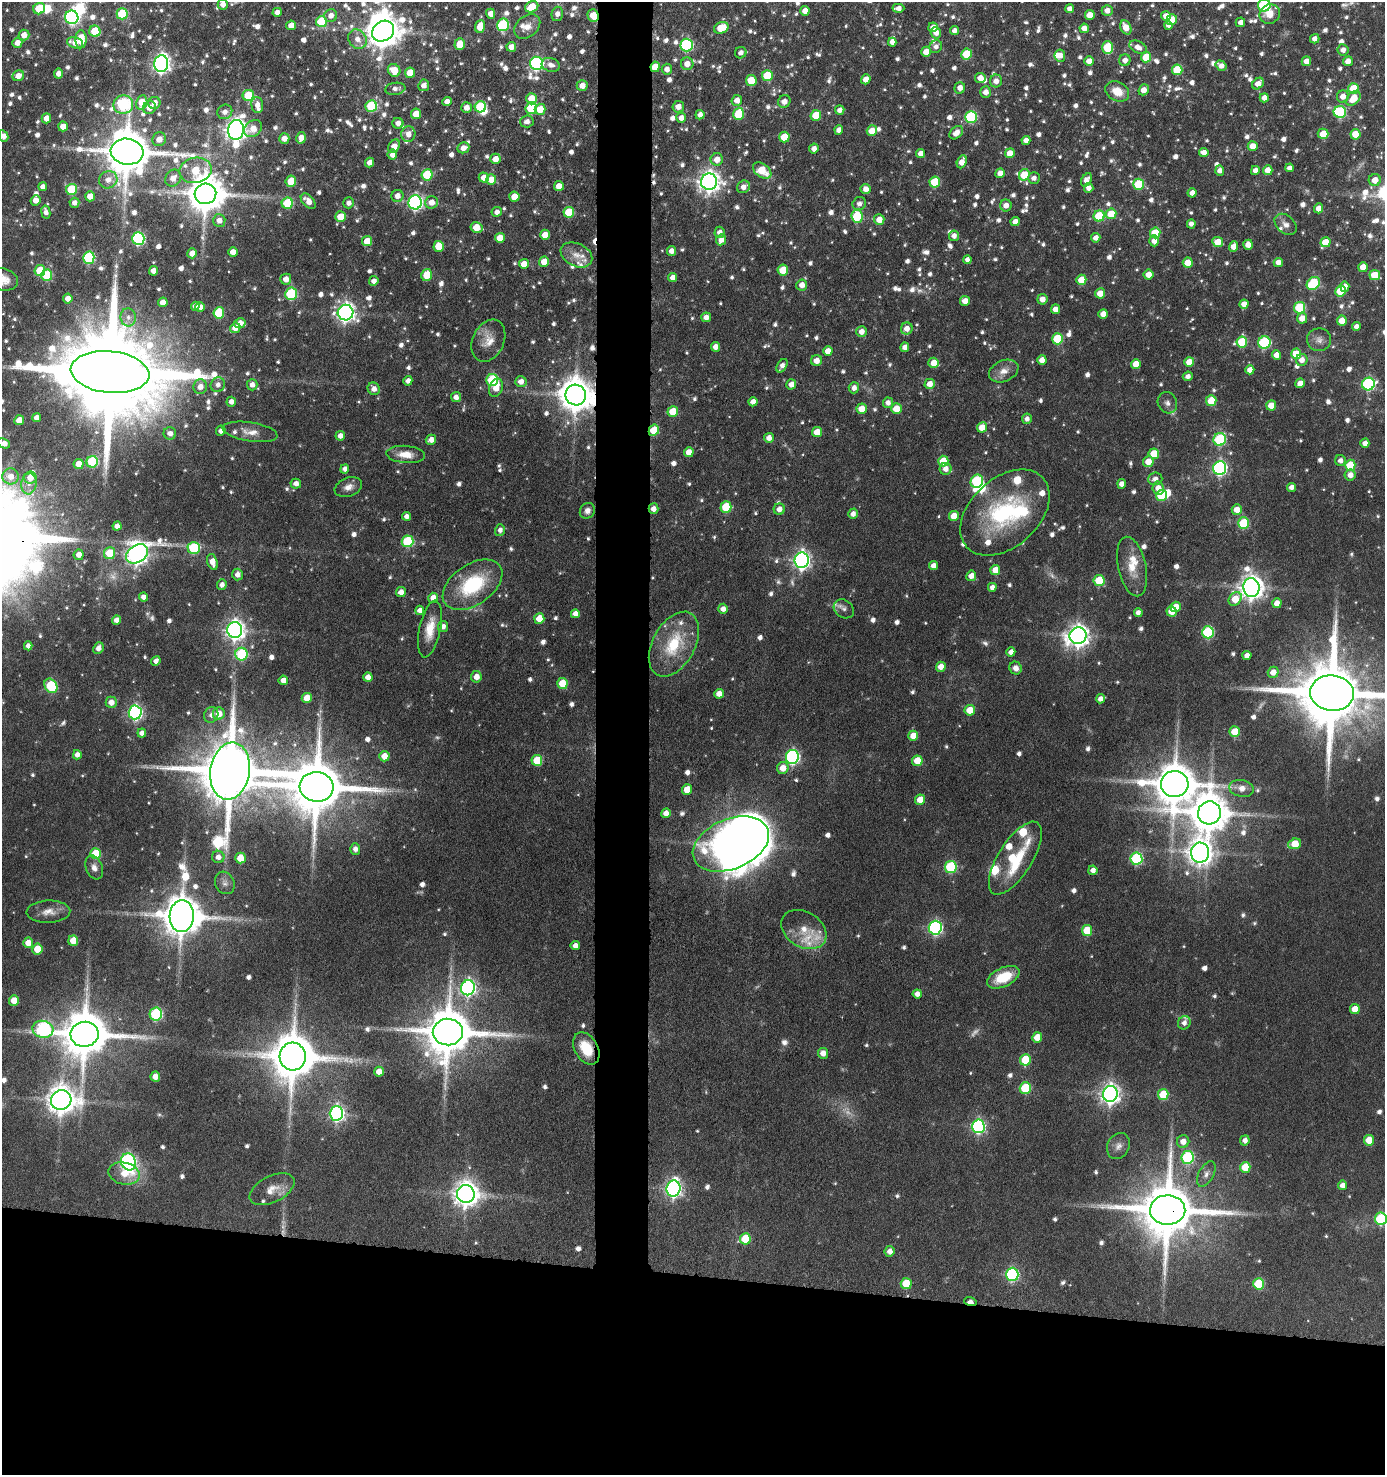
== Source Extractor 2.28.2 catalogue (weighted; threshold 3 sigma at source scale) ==
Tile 8 of 3 x 3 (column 2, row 3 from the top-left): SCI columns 1575-2957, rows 3-1475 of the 4445 x 4424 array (HDU 1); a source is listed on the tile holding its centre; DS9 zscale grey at full resolution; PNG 1387 x 1477 px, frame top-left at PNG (2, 2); each listed source drawn as its Kron ellipse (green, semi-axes under 4 px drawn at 4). Shown black and unused: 17% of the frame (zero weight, under 4 of 8 exposures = <1% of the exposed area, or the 3 px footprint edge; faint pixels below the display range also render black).
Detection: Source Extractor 2.28.2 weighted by HDU 2 'WHT'; one run over the whole footprint, this tile lists its part. Background 0.0911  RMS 0.0037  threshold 0.0149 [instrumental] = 3 sigma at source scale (4.09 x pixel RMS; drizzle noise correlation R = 1.36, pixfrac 0.8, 0.05/0.05 arcsec/px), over >= 5 px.
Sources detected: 1162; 14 too faint to see at this stretch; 9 inside a brighter object's white glare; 2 cosmic-ray / hot-pixel residue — neither listed nor drawn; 37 inside a brighter listed object's ellipse — not listed separately; of the other 1100, all 500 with FLUX_AUTO >= 1.78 (the completeness limit of this list) listed and drawn (600 fainter detections not listed), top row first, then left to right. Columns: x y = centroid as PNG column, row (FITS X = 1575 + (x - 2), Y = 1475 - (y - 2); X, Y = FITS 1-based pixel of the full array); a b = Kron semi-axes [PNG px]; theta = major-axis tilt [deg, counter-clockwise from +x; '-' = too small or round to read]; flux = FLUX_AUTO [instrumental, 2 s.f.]
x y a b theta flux
223 4 5 5 - 2.3
1264 5 6 6 - 37
532 7 7 5 27 7.9
898 8 6 4 1 2.2
39 9 6 5 - 13
1070 9 4 4 - 2.2
1107 10 5 5 - 2.4
805 11 5 4 - 3.1
277 12 4 4 - 2.4
122 14 5 5 - 17
491 14 5 4 - 2.9
557 14 7 5 75 1.9
1270 14 10 9 - 5.1
331 15 6 6 - 2.4
593 15 6 5 - 8.2
1090 15 5 5 - 4.8
1166 16 5 5 - 3.3
72 17 7 6 - 77
1172 20 5 5 - 6.6
321 22 5 5 - 18
1240 22 5 4 - 1.9
291 25 5 5 - 3.8
503 25 6 6 - 32
1168 25 4 4 - 1.9
480 26 6 5 - 5.9
527 27 14 10 40 3.5
933 27 5 4 - 2.3
1126 27 7 5 -65 4.7
721 28 7 5 19 8.6
1084 28 4 4 - 2.7
95 31 6 5 - 13
383 31 12 9 37 720
955 31 4 4 - 2.1
936 33 5 5 - 2.4
24 35 5 5 - 3.1
81 39 9 5 89 8.5
357 39 10 8 -51 3
1315 39 5 4 - 2.2
892 42 4 4 - 2
17 43 5 5 - 2.9
75 43 8 5 -15 3.7
460 44 6 5 - 6.7
687 45 6 6 - 42
511 47 5 4 - 3.7
936 47 7 6 - 1.8
1108 47 6 5 - 20
1138 47 9 6 -26 2.7
1343 50 5 5 - 2.3
926 52 5 5 - 4.2
741 53 6 5 - 2
966 54 5 5 - 14
1060 56 6 5 - 2.6
1146 57 5 5 - 10
1125 60 6 5 - 2.1
1089 61 5 4 - 3.2
1306 61 5 4 - 3.2
1348 61 5 5 - 2.9
161 63 8 7 - 160
536 63 6 6 - 73
687 64 6 6 - 3.5
551 65 9 7 -18 2.1
1221 66 6 4 -35 2.4
655 67 5 4 - 5.8
667 69 5 5 - 2.4
394 70 7 6 - 6.9
1177 70 5 5 - 14
410 73 5 5 - 7
58 74 5 4 - 2.4
18 76 6 5 - 3.2
767 76 5 5 - 12
980 78 5 5 - 2.9
866 79 5 4 - 3.5
751 81 5 5 - 8
996 81 6 6 - 2.6
1258 84 6 5 - 3.4
424 85 6 5 - 2.3
582 85 5 5 - 3.6
960 88 6 5 - 2.4
1354 88 5 5 - 11
395 89 10 6 8 1.9
1144 90 6 5 - 3.2
1117 91 12 9 -28 6
986 92 5 5 - 2.6
248 96 6 5 - 16
1343 96 6 6 - 3
1264 98 4 4 - 2.5
1353 98 8 6 50 6.8
531 99 5 5 - 7.5
737 100 5 5 - 2.8
784 101 6 6 - 2.7
142 102 7 5 79 7.7
447 102 4 4 - 2.8
154 103 6 6 - 2.6
123 104 10 9 - 39
257 105 8 6 -86 2.4
371 106 6 5 - 23
480 107 6 5 - 21
678 107 6 5 - 2.8
149 108 7 6 - 3.4
467 108 5 5 - 2.8
531 108 6 5 - 20
540 109 5 5 - 5.9
840 110 5 4 - 2.2
225 112 7 7 - 2.2
1340 112 6 6 - 36
416 114 5 5 - 5.9
738 114 6 5 - 14
700 115 5 4 - 2.1
816 115 5 5 - 10
971 117 6 6 - 34
46 118 5 4 - 3.6
681 118 5 5 - 2.4
527 121 7 6 - 1.9
398 123 5 5 - 2.3
63 126 5 5 - 3.7
253 128 10 7 39 4
236 130 10 8 84 270
839 130 4 4 - 2.6
872 131 5 5 - 5
956 133 8 5 44 3.1
408 134 8 7 - 3
1323 134 5 5 - 5.9
1355 134 5 5 - 7.2
3 136 6 4 -62 2.8
784 137 5 5 - 9.5
301 138 6 5 - 3.3
159 139 7 6 - 3.4
284 139 5 5 - 3
1026 140 4 4 - 2.5
394 146 7 5 59 4.5
1253 146 5 5 - 4.4
463 148 6 5 - 2.9
814 149 5 4 - 2.4
127 152 16 13 -7 1700
1204 152 5 4 - 3.2
1010 153 5 5 - 4.5
921 154 4 4 - 2.8
392 155 5 4 - 3
495 159 5 5 - 3.5
717 159 6 6 - 3.5
962 162 7 4 66 3.8
370 163 5 4 - 2.8
1289 168 4 4 - 1.9
195 170 16 12 11 13
762 170 10 6 -36 8.6
1255 170 4 4 - 2.4
1268 170 5 5 - 4.1
1220 171 5 4 - 2.1
1000 173 5 4 - 3.1
427 175 5 5 - 14
1024 175 6 5 - 12
173 178 9 7 49 3.4
484 178 5 5 - 4
1034 178 6 5 - 1.9
108 180 9 8 - 3.1
491 180 5 5 - 5.4
1086 180 7 5 58 2.4
1375 180 6 6 - 4
291 181 5 5 - 9.1
709 182 8 8 - 250
935 182 5 5 - 14
1139 184 5 5 - 18
559 186 5 5 - 3.5
43 187 4 4 - 2.2
743 187 7 6 - 2.4
1089 188 5 5 - 2.1
71 189 5 5 - 18
866 189 5 5 - 2.8
1192 193 5 4 - 2.3
205 194 11 10 - 1100
90 196 5 5 - 3.8
397 196 6 6 - 2.6
514 197 5 5 - 6.3
35 200 5 5 - 3
308 201 9 5 -47 3.2
415 202 7 6 - 97
432 202 6 6 - 3.2
74 203 5 5 - 1.9
287 203 6 5 - 15
349 203 5 5 - 1.9
859 204 7 6 - 1.9
1006 205 6 5 - 2.7
1319 208 5 4 - 3.2
46 212 7 4 -80 1.8
497 212 5 5 - 2.1
569 212 5 5 - 12
1111 214 5 5 - 8.7
857 216 7 5 -83 19
1099 216 5 5 - 19
340 217 5 5 - 7.8
219 220 6 6 - 2.5
879 220 5 5 - 4
1015 222 4 4 - 2.9
1191 224 4 4 - 1.9
1286 224 12 8 -42 2.2
476 227 6 5 - 6.8
720 232 5 5 - 2
1155 233 5 5 - 11
545 235 5 5 - 4.2
954 236 5 5 - 1.9
500 238 5 5 - 5.5
1096 238 4 4 - 2.5
138 239 6 6 - 55
721 240 6 5 - 3.2
367 241 5 5 - 6.1
1154 241 5 5 - 3.2
1218 242 5 5 - 5.7
1325 242 5 5 - 6.9
1248 245 5 5 - 3.7
439 246 5 5 - 7.6
1234 246 5 4 - 3.9
671 251 5 4 - 2.5
233 252 5 5 - 3.4
192 253 5 4 - 3.4
576 255 16 11 -26 4
89 258 6 6 - 33
967 260 4 4 - 1.8
544 262 5 5 - 4.5
1278 262 4 4 - 2.6
1188 263 5 5 - 5.9
524 264 5 5 - 4.9
1363 267 5 4 - 3.9
783 270 5 5 - 7.8
40 271 5 5 - 12
153 271 4 4 - 3.2
47 275 6 5 - 17
427 275 6 5 - 10
1148 275 5 5 - 3.8
1375 275 5 5 - 7.5
673 277 4 4 - 2.7
2 279 16 11 -13 5.4
286 279 5 5 - 3
1081 280 5 5 - 6.6
374 281 5 5 - 2.1
1313 283 7 5 40 26
802 285 5 5 - 2.6
1345 287 5 4 - 2.6
1340 291 5 5 - 11
1100 293 5 5 - 4.4
291 294 6 6 - 30
68 299 5 4 - 2.5
1042 299 5 5 - 2.8
965 301 5 5 - 3.3
163 302 5 4 - 3.6
1244 304 4 4 - 3.4
195 306 4 4 - 2.2
200 307 5 4 - 2
1300 308 5 5 - 23
1055 309 5 4 - 3.4
219 313 6 5 - 17
346 313 8 8 - 160
1103 314 5 4 - 3.2
128 317 9 7 -83 2
706 317 5 5 - 2.5
1302 318 5 5 - 3.8
1342 321 5 5 - 5.1
240 323 6 5 - 3
1356 327 4 4 - 2
235 328 5 5 - 4.1
907 329 6 5 - 3.1
861 332 5 5 - 2.7
1057 339 5 5 - 15
1319 340 12 11 - 2.3
488 341 22 15 65 5.4
1242 342 5 5 - 14
1264 342 6 6 - 36
716 347 5 4 - 2.9
905 347 5 4 - 2.3
828 351 5 4 - 4.1
1296 354 5 5 - 8.1
1276 355 4 4 - 3.4
817 360 5 5 - 3.5
1042 360 5 4 - 3.1
1302 360 6 5 - 2.7
1189 362 5 5 - 5.8
934 363 5 5 - 5.3
1136 364 5 5 - 5.7
782 366 7 4 59 2.1
1250 370 4 4 - 2.9
1004 371 15 10 23 3.4
110 372 39 21 -6 12000
1188 376 5 4 - 1.8
492 380 6 6 - 26
408 381 5 4 - 2.1
521 382 6 5 - 2.9
1300 383 5 4 - 3.4
791 384 5 5 - 2.7
930 384 5 5 - 3.3
1368 384 6 6 - 52
218 385 7 7 - 2.2
252 385 5 5 - 2
200 387 7 7 - 3.2
496 388 9 6 67 4.1
854 388 5 5 - 2.1
374 389 6 6 - 2.7
576 395 10 10 - 750
456 397 5 5 - 2.2
1211 401 5 5 - 8
231 402 5 4 - 2
753 402 5 4 - 2.5
888 403 5 5 - 2.2
1167 403 11 9 -63 1.9
1271 405 5 5 - 4.1
862 409 5 5 - 5.1
896 409 5 5 - 5.7
673 411 5 5 - 8.2
37 418 4 4 - 2.4
1027 419 5 5 - 1.8
19 420 5 5 - 4.9
982 427 5 5 - 5.6
654 430 5 5 - 9.6
221 431 5 4 - 2
250 432 28 9 -9 4.2
817 432 5 5 - 5.4
170 433 6 6 - 2
340 436 5 4 - 2.5
769 438 5 5 - 2.4
1220 439 6 6 - 35
431 440 5 5 - 2.3
4 443 6 4 -26 3
1365 443 5 4 - 2.3
689 452 5 4 - 3.9
406 454 19 8 -5 5.2
1154 454 5 5 - 8.2
943 461 5 5 - 7.9
1340 461 5 5 - 2
92 462 6 5 - 25
1148 462 5 5 - 5.3
79 464 5 5 - 4.9
1350 465 5 5 - 12
1220 468 7 6 - 79
345 469 4 4 - 2.2
946 469 6 6 - 2.4
1350 475 5 5 - 2.8
10 476 8 8 - 3.9
30 478 6 6 - 3.3
1155 479 7 6 - 2.1
977 481 7 6 - 28
29 484 11 7 82 2.6
296 484 5 5 - 2.4
1122 484 5 4 - 2.6
348 487 14 9 20 2.7
1291 487 4 4 - 2.1
1158 488 6 5 - 3.8
1161 496 5 5 - 16
726 507 6 5 - 15
653 509 5 5 - 2.3
779 509 6 5 - 2.5
1237 510 5 5 - 4.6
587 511 8 7 - 2.2
1005 513 51 34 42 44
853 514 5 5 - 2.2
406 516 4 4 - 1.8
954 516 5 5 - 6
1243 523 5 5 - 19
117 526 4 4 - 2.3
500 530 6 5 - 1.8
407 541 6 6 - 23
194 548 6 6 - 25
109 553 6 5 - 12
137 554 12 8 34 260
79 555 5 5 - 2.7
802 560 8 7 - 150
212 562 8 5 -71 3.5
933 566 4 4 - 3
1132 567 30 14 -77 7.7
995 570 5 5 - 4.6
237 574 6 5 - 2.1
971 576 5 5 - 3.1
1099 581 5 5 - 13
222 585 5 5 - 1.9
472 585 33 20 34 26
992 587 4 4 - 1.9
1251 587 9 8 - 350
401 592 5 5 - 2.8
143 597 4 4 - 1.9
433 598 5 5 - 3.6
1235 599 7 6 - 6.6
1277 603 5 4 - 3
1176 607 5 5 - 6
723 609 5 5 - 2.4
844 609 11 8 -36 1.8
420 610 4 4 - 2.2
1171 611 5 5 - 4.5
1138 613 4 4 - 1.8
575 614 4 4 - 2.4
539 618 5 5 - 6.6
117 620 5 4 - 2.4
443 626 5 5 - 2.2
430 629 29 10 78 7.2
235 630 8 7 - 200
1208 632 6 6 - 34
1078 636 8 8 - 270
674 644 35 21 61 19
28 646 4 4 - 1.9
98 648 6 5 - 2.2
1011 652 5 4 - 2.1
241 654 6 6 - 31
1247 655 4 4 - 2
156 661 5 4 - 1.8
941 667 5 5 - 3.6
1016 668 7 6 - 2.1
1273 672 5 5 - 3.5
368 677 5 4 - 3
476 677 6 5 - 3.2
283 680 4 4 - 3
562 684 5 5 - 9.9
51 686 8 6 -54 23
1332 693 22 17 -7 4600
719 694 5 4 - 3.1
307 698 5 5 - 6.5
1100 699 4 4 - 2.1
111 702 5 5 - 3
970 710 5 5 - 7.1
135 712 7 6 - 74
219 714 6 6 - 4.2
211 715 8 7 - 1.9
1235 732 5 5 - 8.6
142 733 4 4 - 2.1
913 736 5 5 - 5.4
77 755 4 4 - 2.2
384 756 5 5 - 4.8
792 757 7 6 - 68
537 760 5 5 - 13
917 761 5 5 - 7.9
783 768 6 5 - 4.4
230 771 29 19 80 3900
1175 784 14 13 - 1400
317 787 17 15 -6 2600
1241 788 12 8 -10 3.5
687 790 5 5 - 7
920 800 5 5 - 5.3
666 813 5 4 - 3.1
1209 813 11 11 - 1100
731 844 40 25 22 710
1295 844 6 5 - 9
355 849 5 5 - 1.9
1200 853 10 9 - 370
95 854 5 5 - 13
218 857 6 6 - 2.4
240 858 5 5 - 7.4
1015 858 42 17 58 25
1136 859 6 6 - 38
94 867 12 8 -68 2.3
951 867 6 6 - 29
1093 870 5 4 - 2.1
225 883 11 9 -63 1.8
48 912 22 11 2 3.9
182 916 16 12 86 1300
935 928 7 6 - 67
804 929 24 17 -32 9.1
1087 930 5 5 - 11
73 941 5 5 - 7.5
28 943 5 5 - 4.2
575 946 4 4 - 2.4
37 949 5 5 - 7.5
1003 977 17 9 25 11
468 988 7 7 - 96
917 994 4 4 - 2.2
14 1001 5 5 - 6.1
1355 1009 5 5 - 4.6
156 1014 6 6 - 37
1184 1023 7 6 - 1.9
43 1029 10 8 -13 49
448 1032 15 13 4 2000
85 1034 14 12 7 1900
1037 1037 5 5 - 6.1
586 1049 17 11 -61 10
823 1053 5 5 - 3
293 1057 14 13 - 1900
1025 1060 6 5 - 12
379 1072 5 5 - 3.8
155 1077 5 4 - 3.4
1025 1088 6 5 - 18
1110 1094 8 7 - 190
1163 1095 5 5 - 12
61 1100 10 9 - 520
336 1113 7 7 - 94
978 1126 7 6 - 73
1245 1140 5 4 - 2.1
1369 1140 5 5 - 7
1183 1141 6 6 - 3.2
1118 1146 13 11 64 2.5
1188 1157 6 6 - 35
128 1162 9 7 -66 77
1245 1167 5 5 - 8.9
124 1173 16 11 -13 6.3
1206 1174 14 7 62 2.1
1342 1185 4 4 - 2.3
272 1189 24 13 26 5.4
673 1189 8 7 - 130
466 1194 9 9 - 390
1168 1210 17 15 -1 2900
1381 1219 6 6 - 28
745 1239 6 5 - 13
890 1251 5 5 - 2.4
1012 1274 6 6 - 46
906 1284 5 5 - 11
1259 1284 5 5 - 19
970 1302 6 4 -18 3.1
Overlapping masked pixels (flux is a lower limit): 8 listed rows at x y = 593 15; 655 67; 576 395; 654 430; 653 509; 586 1049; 1168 1210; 970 1302
Isophote crosses this tile's border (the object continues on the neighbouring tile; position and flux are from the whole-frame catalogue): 8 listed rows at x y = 223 4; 1264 5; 72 17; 3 136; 2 279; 4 443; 1332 693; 1381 1219